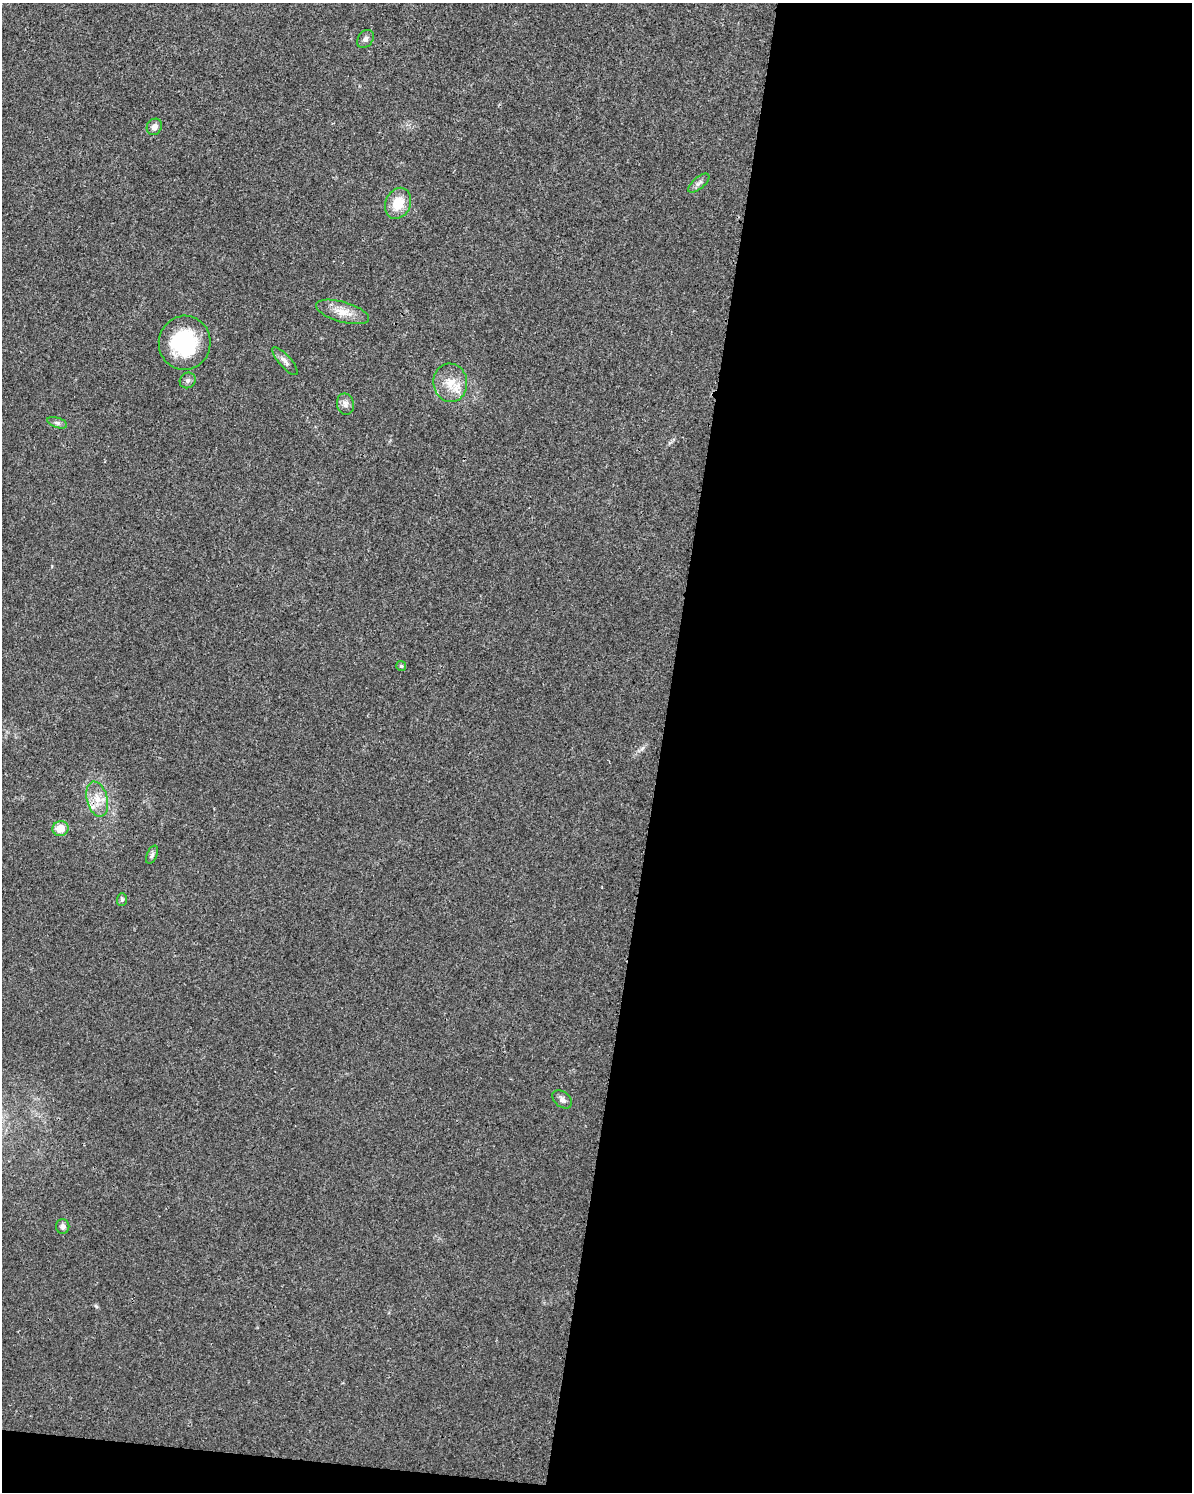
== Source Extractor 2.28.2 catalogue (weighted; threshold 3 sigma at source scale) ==
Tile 12 of 4 x 3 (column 4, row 3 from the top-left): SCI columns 3585-4774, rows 241-1730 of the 4784 x 4997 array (HDU 1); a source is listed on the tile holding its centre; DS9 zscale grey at full resolution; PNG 1194 x 1494 px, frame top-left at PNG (2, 3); each listed source drawn as its Kron ellipse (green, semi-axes under 4 px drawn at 4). Shown black and unused: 46% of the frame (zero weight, under 3 of 4 exposures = <1% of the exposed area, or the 3 px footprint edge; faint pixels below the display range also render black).
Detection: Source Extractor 2.28.2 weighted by HDU 2 'WHT'; one run over the whole footprint, this tile lists its part. Background 0.0199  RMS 0.0029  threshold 0.0129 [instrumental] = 3 sigma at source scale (4.5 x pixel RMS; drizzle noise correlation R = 1.50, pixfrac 1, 0.0396/0.0396 arcsec/px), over >= 5 px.
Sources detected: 19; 1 inside a brighter listed object's ellipse — not listed separately; the other 18 listed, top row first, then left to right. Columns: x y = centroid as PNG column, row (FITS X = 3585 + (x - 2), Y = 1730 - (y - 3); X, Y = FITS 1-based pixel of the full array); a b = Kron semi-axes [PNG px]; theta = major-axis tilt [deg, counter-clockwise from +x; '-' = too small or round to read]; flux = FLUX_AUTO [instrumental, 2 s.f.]
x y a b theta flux
365 39 10 7 54 0.99
154 127 8 7 - 1.4
699 183 13 6 40 1.1
398 203 16 12 68 5.9
342 312 27 10 -16 4.1
185 343 27 26 - 23
285 361 18 6 -49 1.4
188 380 8 7 - 0.87
450 383 19 17 -83 5.5
345 404 11 8 -78 1.3
57 423 10 5 -18 0.81
401 666 5 5 - 0.53
97 799 18 10 -76 3.9
61 828 8 7 - 3.7
152 855 9 5 65 0.81
122 899 6 5 - 0.61
562 1099 11 7 -37 1.1
63 1226 7 6 - 1.2